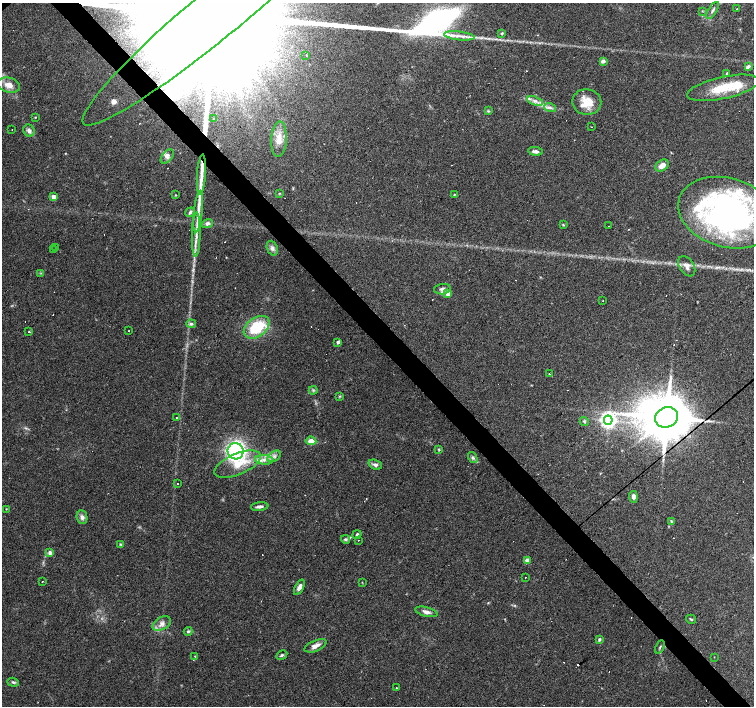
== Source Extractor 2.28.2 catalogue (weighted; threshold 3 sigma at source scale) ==
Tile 6 of 4 x 4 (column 2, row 2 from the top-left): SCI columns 1505-3007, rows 3025-4432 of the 6014 x 5983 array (HDU 1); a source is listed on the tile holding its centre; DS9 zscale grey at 2 x 2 block average (1 PNG px = mean of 2 x 2 image px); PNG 756 x 708 px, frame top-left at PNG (2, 3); each listed source drawn as its Kron ellipse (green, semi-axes under 4 px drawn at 4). Shown black and unused: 4% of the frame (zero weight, under 2 of 3 exposures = <1% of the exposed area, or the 3 px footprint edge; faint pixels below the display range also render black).
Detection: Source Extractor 2.28.2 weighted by HDU 2 'WHT'; one run over the whole footprint, this tile lists its part. Background 0.074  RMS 0.0064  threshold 0.0287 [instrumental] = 3 sigma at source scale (4.5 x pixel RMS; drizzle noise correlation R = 1.50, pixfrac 1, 0.0396/0.0396 arcsec/px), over >= 5 px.
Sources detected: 142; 1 inside a brighter object's white glare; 30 cosmic-ray / hot-pixel residue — neither listed nor drawn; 18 inside a brighter listed object's ellipse — not listed separately; the other 93 listed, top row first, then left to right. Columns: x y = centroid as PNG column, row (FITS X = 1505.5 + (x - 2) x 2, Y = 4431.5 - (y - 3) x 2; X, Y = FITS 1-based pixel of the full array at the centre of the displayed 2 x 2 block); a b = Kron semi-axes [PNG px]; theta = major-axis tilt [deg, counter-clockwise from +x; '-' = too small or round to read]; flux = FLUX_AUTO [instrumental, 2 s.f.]
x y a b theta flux
222 8 181 25 40 510000
737 8 2 2 - 0.94
713 10 9 3 57 3.8
702 11 3 2 - 0.96
502 33 4 3 - 1.7
459 36 15 3 -7 9.7
306 55 2 2 - 1
603 61 4 3 - 4.7
749 66 4 3 - 3
726 74 3 3 - 1.3
9 85 11 7 -17 12
723 88 36 11 12 49
535 101 8 4 -19 6.4
587 102 14 12 -8 29
550 107 6 3 -18 3.6
488 111 3 3 - 1.8
35 117 2 2 - 0.95
214 119 2 2 - 0.89
592 127 2 2 - 1.4
12 130 2 2 - 2.4
29 130 6 5 - 5.2
279 139 18 8 87 19
535 151 7 3 -8 6.2
167 156 8 5 51 6.3
662 166 7 5 35 11
201 175 20 4 86 14
279 193 3 2 - 0.93
175 195 2 2 - 0.98
454 195 3 2 - 1.2
53 197 3 3 - 12
198 211 21 4 84 12
190 212 5 4 - 3.3
727 213 50 34 -16 460
207 223 6 4 19 4.7
563 225 3 3 - 1.5
608 226 2 2 - 2
196 235 22 3 89 13
56 247 2 2 - 0.96
272 248 8 5 -69 5.4
53 250 2 2 - 3.3
687 266 11 7 -57 8.3
41 273 3 2 - 0.97
442 289 8 5 7 5.8
448 293 3 3 - 18
603 300 2 2 - 0.7
191 324 5 4 - 3.7
257 327 14 9 36 63
129 331 2 2 - 0.79
29 332 2 2 - 3.2
338 342 3 2 - 4.9
549 374 2 2 - 2.7
313 390 4 3 - 2
340 396 3 2 - 1.3
176 417 2 2 - 1.2
666 417 11 10 - 11000
608 420 4 4 - 640
584 421 5 4 - 2.3
311 441 5 4 - 11
439 450 4 3 - 1.4
236 451 8 8 - 350
274 456 7 5 37 5.3
473 458 6 4 -59 3.4
264 460 9 4 -3 8.4
238 464 25 10 23 36
375 465 7 5 -23 4.7
177 484 2 2 - 0.7
633 497 6 4 -85 5.8
260 507 9 3 6 5
6 509 2 2 - 0.82
82 517 7 5 -81 5.8
671 521 4 3 - 1.4
357 534 5 3 - 2.5
345 539 4 4 - 2.6
358 540 2 2 - 0.49
121 544 4 3 - 1.7
50 553 3 3 - 9.6
527 560 3 3 - 13
525 577 2 2 - 0.65
42 582 2 2 - 1.4
362 582 3 2 - 0.73
299 587 8 4 61 6.9
426 612 11 4 -15 6.8
691 619 5 3 - 1.9
162 624 10 6 32 8
188 631 4 3 - 2.5
599 639 3 3 - 2.7
316 646 12 5 23 8.5
660 647 7 2 63 1.7
282 655 6 3 29 2.5
195 656 3 2 - 0.9
714 657 2 2 - 1
13 682 6 3 -18 2.6
396 688 2 2 - 2.8
Overlapping masked pixels (flux is a lower limit): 1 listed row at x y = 222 8
Isophote crosses this tile's border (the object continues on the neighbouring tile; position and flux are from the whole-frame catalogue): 2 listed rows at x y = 222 8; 727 213
Diffuse or blended objects may show on this block-average render without a row.